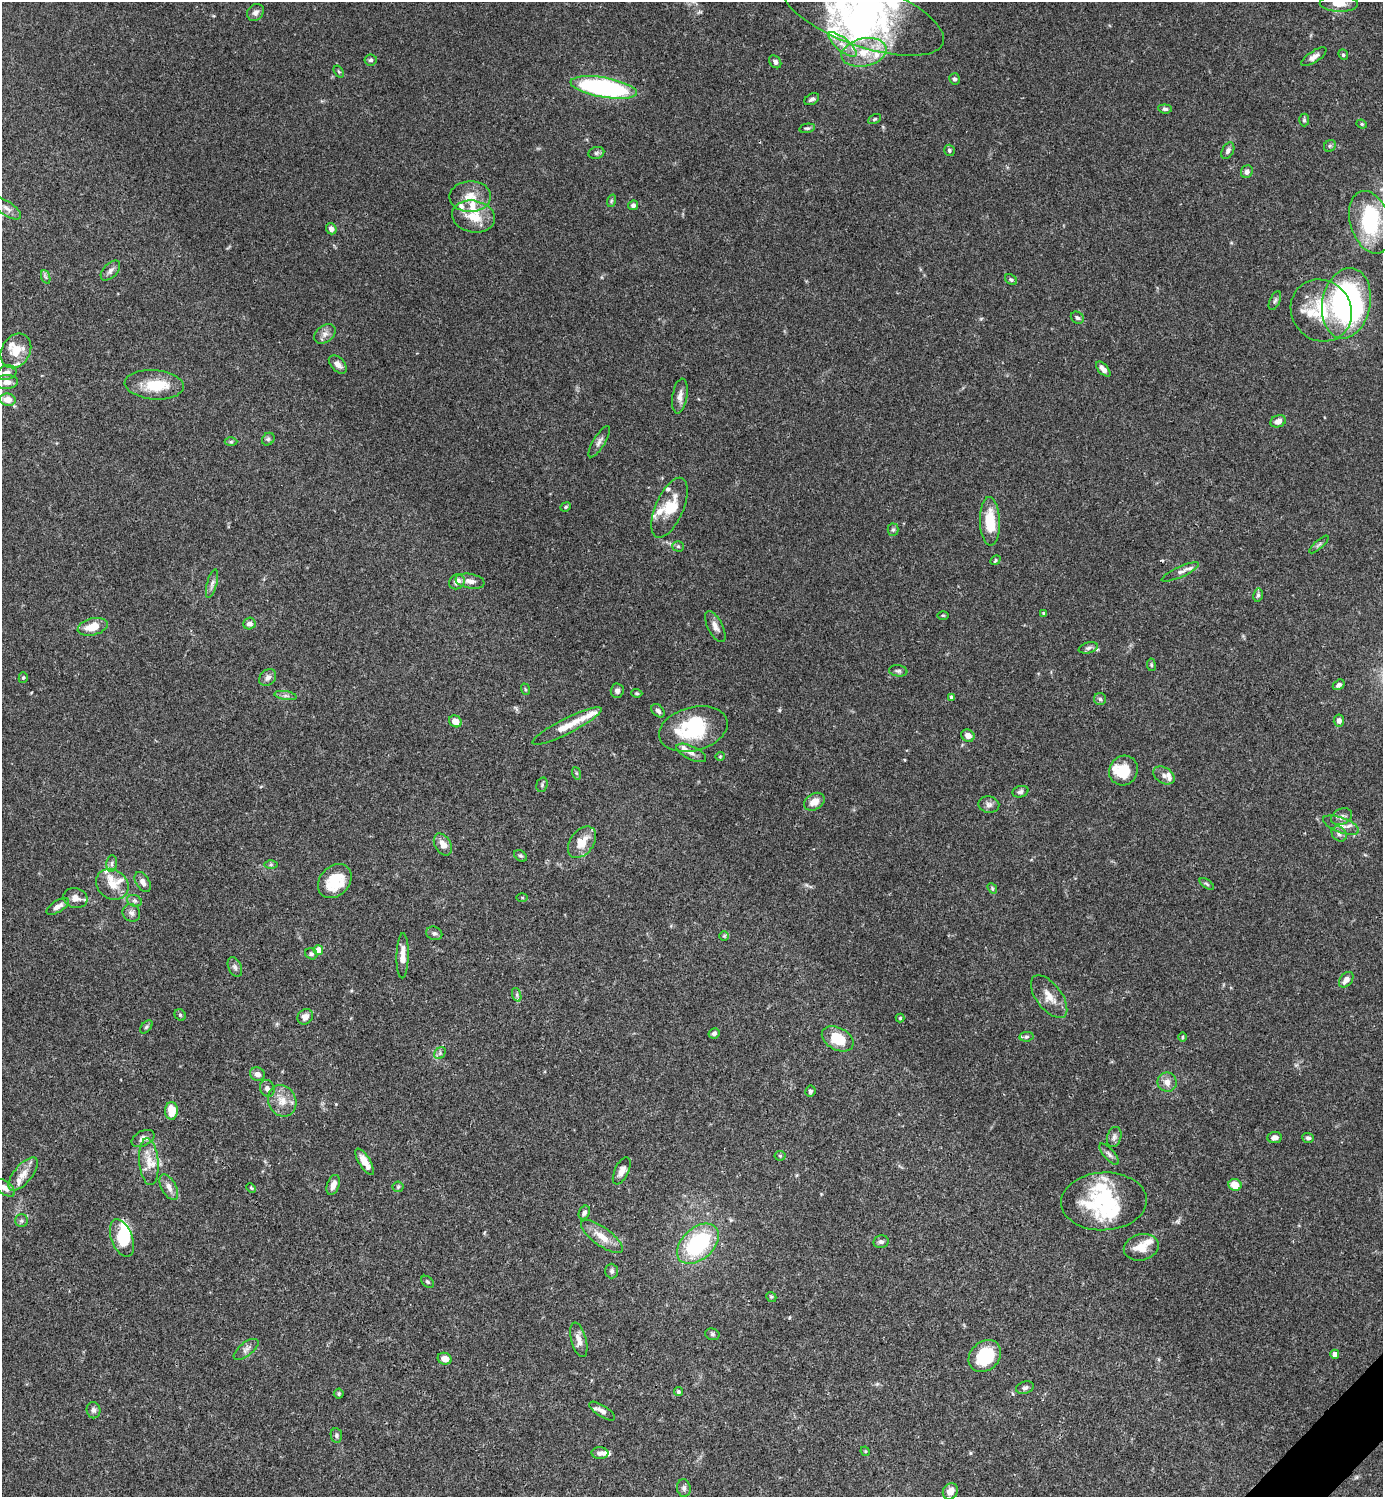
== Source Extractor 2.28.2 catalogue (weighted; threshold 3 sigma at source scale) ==
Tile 6 of 4 x 4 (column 2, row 2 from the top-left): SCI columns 1682-3062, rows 2991-4485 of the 5983 x 5983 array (HDU 1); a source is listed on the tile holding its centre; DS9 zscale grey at full resolution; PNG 1385 x 1499 px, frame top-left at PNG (2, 2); each listed source drawn as its Kron ellipse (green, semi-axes under 4 px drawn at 4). Shown black and unused: <1% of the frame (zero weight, under 3 of 4 exposures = <1% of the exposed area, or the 3 px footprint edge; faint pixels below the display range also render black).
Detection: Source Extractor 2.28.2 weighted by HDU 2 'WHT'; one run over the whole footprint, this tile lists its part. Background 0.0659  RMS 0.0032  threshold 0.0144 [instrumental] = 3 sigma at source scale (4.5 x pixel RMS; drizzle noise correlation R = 1.50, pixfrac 1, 0.05/0.05 arcsec/px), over >= 5 px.
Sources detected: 219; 12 inside a brighter object's white glare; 1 cosmic-ray / hot-pixel residue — neither listed nor drawn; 27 inside a brighter listed object's ellipse — not listed separately; the other 179 listed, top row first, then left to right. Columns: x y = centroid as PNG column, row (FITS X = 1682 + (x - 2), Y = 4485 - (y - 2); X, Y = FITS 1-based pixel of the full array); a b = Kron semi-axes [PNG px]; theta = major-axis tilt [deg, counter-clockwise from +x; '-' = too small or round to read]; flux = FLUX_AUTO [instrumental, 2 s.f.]
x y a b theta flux
1339 4 19 8 -2 3.2
255 12 9 7 45 1.4
863 15 85 31 -19 61
843 45 18 6 -40 3.1
864 52 23 14 12 8.5
1343 55 5 4 - 0.45
1314 57 14 5 33 1.8
371 60 6 5 - 0.66
775 62 7 5 -52 0.92
339 72 6 4 -57 0.45
955 79 5 5 - 0.72
604 87 33 10 -10 58
812 99 8 5 29 0.93
1165 109 7 4 -5 0.71
874 119 7 4 27 0.48
1304 120 6 5 - 0.53
1362 124 5 4 - 0.4
807 128 8 4 11 0.57
1330 146 6 5 - 0.62
949 150 6 5 - 0.6
1228 151 9 5 61 1
596 153 8 6 16 0.75
1247 172 6 5 - 1.2
470 197 21 15 2 5.3
611 201 6 4 71 0.45
633 205 5 5 - 0.98
7 208 17 7 -34 2
473 216 22 16 -12 7.4
1370 222 32 20 -72 24
331 229 6 5 - 1.6
110 270 12 7 46 1.4
46 277 7 4 -70 0.62
1011 280 7 4 -36 0.55
1275 301 10 5 65 0.78
1346 303 35 24 79 83
1321 310 32 29 -49 16
1077 318 7 5 -36 0.74
325 334 12 8 36 1.7
16 351 18 14 60 5.6
338 364 11 6 -46 2
1103 369 9 5 -46 1.7
6 373 10 7 15 2.2
7 382 11 7 2 2.4
154 385 29 14 -4 9.8
680 396 18 7 81 2.1
8 400 8 6 -11 4.2
1278 421 8 6 21 1.9
268 439 7 5 45 0.65
231 442 6 4 0 0.5
599 442 18 6 59 1.5
566 507 5 4 - 0.49
669 508 32 14 66 7.8
990 521 24 10 -88 9.3
893 530 6 5 - 0.6
1319 544 12 3 42 0.59
678 546 5 5 - 0.56
996 560 5 4 - 0.41
1180 572 20 5 24 1.5
470 581 15 7 -10 2
457 582 8 7 - 2.4
212 583 14 5 75 1.2
1258 595 7 4 79 0.6
1043 613 4 4 - 0.37
943 615 5 3 - 0.31
249 624 6 6 - 1.4
93 627 15 8 14 5.2
715 627 17 7 -62 1.9
1088 648 10 5 14 0.83
1151 665 6 4 -82 0.45
898 671 9 5 -7 0.8
23 678 5 4 - 0.49
268 678 9 7 45 1.5
1339 685 6 4 34 0.99
525 689 6 3 -71 0.38
617 691 7 6 - 1.1
637 693 5 4 - 0.42
286 696 11 4 -9 0.98
951 697 4 4 - 0.77
1100 699 6 6 - 0.66
658 711 8 5 -46 0.94
1339 720 6 5 - 1.3
455 721 6 5 - 2.9
567 726 38 7 27 5.6
693 729 35 21 15 21
968 736 7 6 - 2.4
691 753 16 6 -25 1.7
720 756 4 4 - 0.33
1124 771 15 14 - 7.9
576 773 6 4 -71 0.39
1164 775 12 8 -31 1.4
542 785 7 5 72 0.68
1020 792 8 5 17 0.86
814 802 11 8 33 3.1
989 805 10 8 -9 1.4
1342 817 11 7 26 1.5
1341 825 19 7 -20 2.5
1339 834 8 6 -45 1.2
582 842 18 11 53 5.5
443 844 12 8 -59 2.8
520 856 7 5 -38 0.54
112 863 8 5 85 0.88
271 865 6 4 0 0.52
335 881 19 14 46 11
143 882 11 6 -58 1.6
112 884 17 14 -38 4.5
1207 884 8 4 -35 0.48
992 888 6 4 -49 0.47
522 897 5 4 - 0.33
75 898 12 10 -16 2.5
134 901 7 5 -19 0.81
58 906 13 5 31 1.8
131 913 9 8 - 1.4
434 933 8 6 -22 0.86
724 936 5 5 - 0.43
318 950 5 4 - 5.3
311 954 6 5 - 0.63
403 956 23 6 89 3.1
235 967 10 6 -66 0.99
1346 980 9 6 50 2
517 995 7 4 -72 0.65
1049 997 25 12 -53 4.4
180 1015 6 5 - 0.46
305 1017 8 7 - 1.7
900 1018 4 4 - 0.42
146 1027 7 5 48 0.58
714 1033 6 5 - 0.96
1026 1037 7 4 7 0.59
1182 1037 5 3 - 0.32
838 1039 17 11 -29 8.6
440 1053 6 5 - 0.65
257 1074 7 6 - 1.6
1167 1082 10 9 - 2.3
267 1088 9 7 -68 1.3
810 1091 5 5 - 0.64
282 1101 16 13 -63 4.3
171 1111 9 6 89 6
1114 1137 10 7 72 1.2
1275 1137 7 5 6 1.6
143 1138 12 7 27 1.7
1308 1138 5 5 - 0.76
1109 1154 13 5 -48 1.1
780 1156 5 5 - 0.44
149 1162 23 9 -85 4.4
365 1162 15 5 -59 3.4
622 1171 14 7 64 2.3
23 1174 20 9 50 3.3
333 1185 10 6 70 2.2
1235 1185 6 6 - 4.6
169 1187 14 7 -62 2.3
398 1187 5 5 - 0.53
4 1188 12 6 -37 1.7
251 1188 5 3 - 0.32
1104 1201 43 29 3 27
584 1213 7 5 64 1
21 1221 6 6 - 0.7
602 1237 25 9 -36 4.6
122 1238 20 10 -69 9.9
881 1242 8 6 11 0.96
698 1244 24 15 42 30
1141 1247 17 13 14 4.8
612 1271 7 6 - 0.82
427 1282 7 5 -40 0.53
771 1297 5 4 - 0.46
712 1334 7 5 -15 0.69
579 1340 18 7 -75 2.5
246 1349 15 6 38 1.5
1335 1354 4 4 - 1.4
985 1356 18 14 44 15
445 1359 7 5 -20 2.5
1025 1388 9 6 18 0.92
678 1392 4 4 - 0.47
339 1394 5 5 - 0.5
93 1410 8 7 - 0.98
602 1411 15 5 -32 1.6
336 1435 7 5 -82 0.69
865 1451 5 4 - 0.33
600 1453 8 6 -3 1.3
684 1488 9 7 -82 1
950 1491 8 7 - 2.7
Isophote crosses this tile's border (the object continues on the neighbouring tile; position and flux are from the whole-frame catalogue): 4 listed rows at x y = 1339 4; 7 382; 8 400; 4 1188